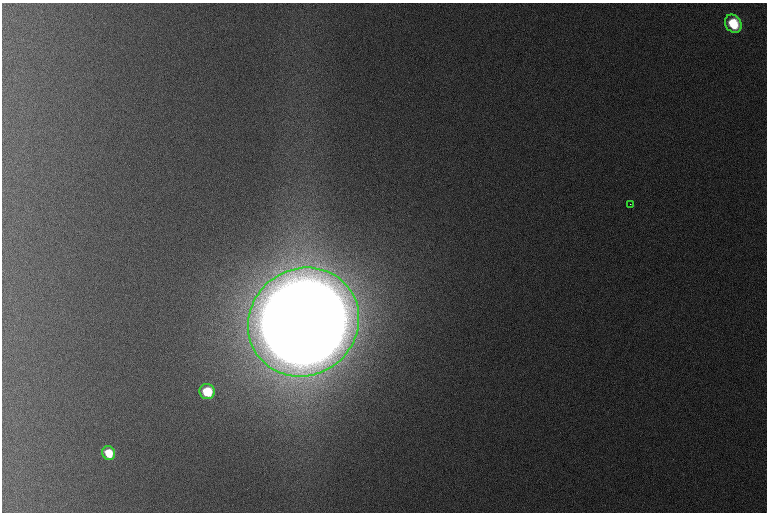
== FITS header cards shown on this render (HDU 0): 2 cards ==
NAXIS1  =                  765 /
NAXIS2  =                  510 /

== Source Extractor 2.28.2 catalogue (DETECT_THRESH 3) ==
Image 765 x 510 px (HDU 0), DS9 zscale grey, 1 PNG px = 1 image px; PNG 769 x 514 px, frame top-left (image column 1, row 510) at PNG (2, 3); each listed source drawn as its Kron ellipse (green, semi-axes under 4 px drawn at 4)
Background 1090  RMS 11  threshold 33.1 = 3 sigma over >= 5 px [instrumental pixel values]
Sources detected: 5; all 5 listed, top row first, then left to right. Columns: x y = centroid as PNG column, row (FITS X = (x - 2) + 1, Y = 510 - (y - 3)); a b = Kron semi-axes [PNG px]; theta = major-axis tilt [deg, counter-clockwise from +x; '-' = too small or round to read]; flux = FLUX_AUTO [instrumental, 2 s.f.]
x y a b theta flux
733 24 9 8 - 2.9e+04
630 204 2 2 - 6.4e+02
303 322 57 53 39 2.7e+07
207 392 8 7 - 2.6e+04
109 453 7 6 - 2.1e+04